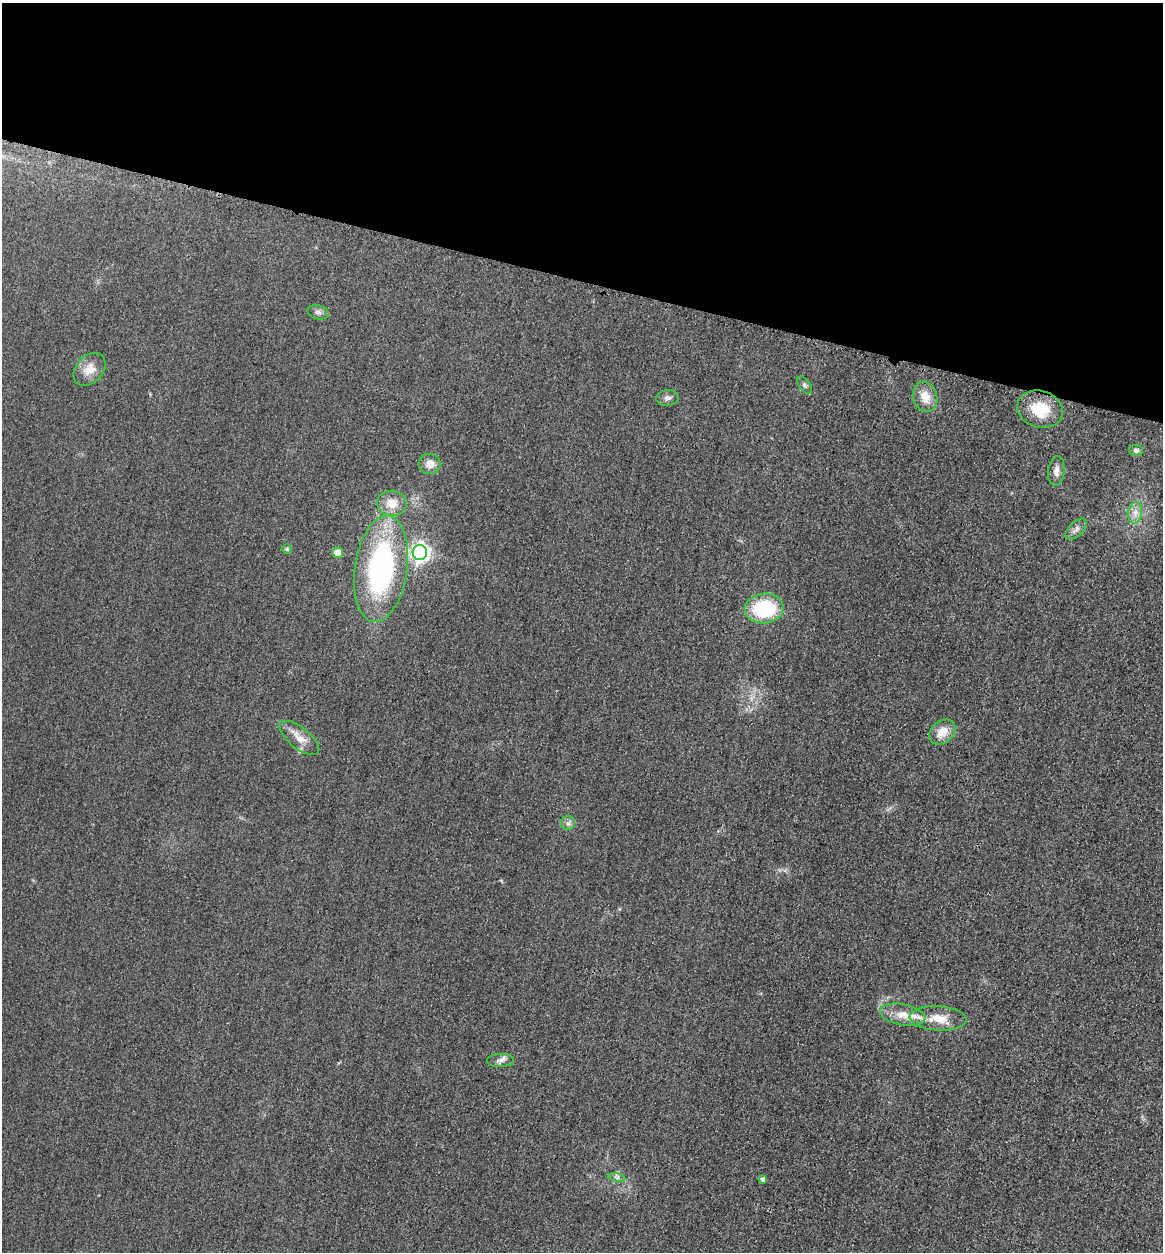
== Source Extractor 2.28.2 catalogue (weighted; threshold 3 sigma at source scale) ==
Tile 2 of 4 x 4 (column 2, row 1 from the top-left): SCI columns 1428-2588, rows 3770-5019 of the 5058 x 5038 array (HDU 1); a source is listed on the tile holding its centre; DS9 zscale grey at full resolution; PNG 1165 x 1254 px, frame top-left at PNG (2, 3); each listed source drawn as its Kron ellipse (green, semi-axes under 4 px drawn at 4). Shown black and unused: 22% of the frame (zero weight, under 3 of 4 exposures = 3% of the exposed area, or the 3 px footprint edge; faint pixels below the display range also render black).
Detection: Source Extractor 2.28.2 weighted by HDU 2 'WHT'; one run over the whole footprint, this tile lists its part. Background 0.0723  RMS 0.017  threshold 0.0777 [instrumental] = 3 sigma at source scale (4.5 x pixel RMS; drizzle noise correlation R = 1.50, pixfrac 1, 0.05/0.05 arcsec/px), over >= 5 px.
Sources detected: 26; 1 inside a brighter listed object's ellipse — not listed separately; the other 25 listed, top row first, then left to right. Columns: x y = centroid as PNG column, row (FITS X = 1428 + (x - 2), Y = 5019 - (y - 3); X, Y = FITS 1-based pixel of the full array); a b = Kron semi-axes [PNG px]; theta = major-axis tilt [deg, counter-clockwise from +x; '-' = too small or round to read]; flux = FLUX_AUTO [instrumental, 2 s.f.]
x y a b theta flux
318 312 10 7 -15 6.2
89 369 19 13 47 22
805 385 10 5 -53 4.6
925 397 15 12 -74 26
668 398 11 8 7 7.5
1040 409 23 18 -18 58
1136 450 7 6 - 5.1
430 464 11 10 - 15
1056 471 15 8 83 12
392 503 15 12 -8 26
1135 513 11 7 80 11
1076 529 13 7 45 8.9
287 549 5 5 - 2.2
337 552 5 5 - 20
420 552 7 7 - 790
381 569 53 26 81 350
764 609 19 15 4 110
942 732 14 10 40 25
299 738 24 10 -39 22
568 823 7 7 - 5.2
903 1015 23 10 -11 27
938 1018 28 12 -3 34
501 1060 13 6 2 7.9
617 1177 8 4 -9 4
763 1179 4 4 - 5.8
Overlapping masked pixels (flux is a lower limit): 1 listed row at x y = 381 569